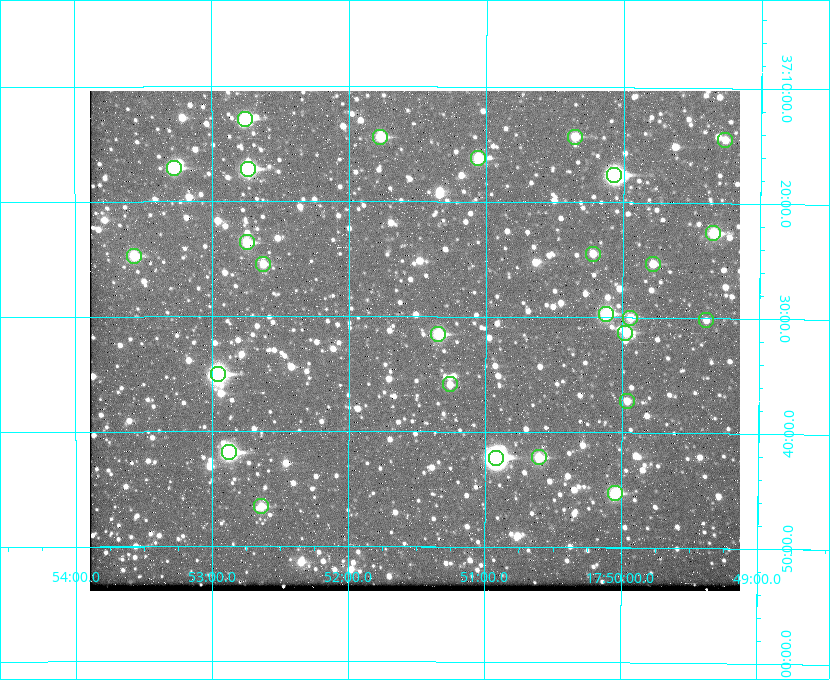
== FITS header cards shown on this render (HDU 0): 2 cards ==
NAXIS1  =                  650 / Width of table row in bytes
NAXIS2  =                  500 / Number of rows in table

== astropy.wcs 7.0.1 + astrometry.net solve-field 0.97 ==
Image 650 x 500 px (HDU 0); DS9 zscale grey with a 90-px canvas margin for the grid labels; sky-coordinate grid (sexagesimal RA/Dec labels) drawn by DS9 from the SOLVED WCS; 27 Tycho-2 reference stars matched to detected sources circled (green)
Header WCS: none
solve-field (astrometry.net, Tycho-2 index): SOLVED blind (the file carries no WCS)
Solved WCS: RA---TAN-SIP/DEC--TAN-SIP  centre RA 17:51:31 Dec +37:32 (267.88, +37.53 deg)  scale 5.22 arcsec/px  FOV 56.5' x 43.5'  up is +180 deg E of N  parity flipped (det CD > 0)
(file carries no celestial WCS; the grid is the blind solution)
Tycho-2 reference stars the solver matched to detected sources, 27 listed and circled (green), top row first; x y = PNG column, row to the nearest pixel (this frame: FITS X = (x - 90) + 1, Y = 500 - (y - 91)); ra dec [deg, ICRS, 3 dp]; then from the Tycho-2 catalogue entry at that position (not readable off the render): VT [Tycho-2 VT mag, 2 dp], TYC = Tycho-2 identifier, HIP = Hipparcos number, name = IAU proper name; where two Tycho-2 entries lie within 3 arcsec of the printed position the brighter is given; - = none
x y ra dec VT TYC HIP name
245 119 268.189 +37.213 9.71 2620-542-1 - -
380 137 267.943 +37.240 10.39 2620-505-1 - -
575 137 267.589 +37.238 11.09 2619-212-1 - -
725 140 267.316 +37.242 12.03 2619-611-1 - -
478 158 267.764 +37.270 10.17 2620-784-1 - -
174 168 268.319 +37.285 9.88 2620-536-1 - -
248 169 268.183 +37.286 8.98 2620-786-1 87506 -
614 175 267.517 +37.293 8.96 2619-379-1 - -
713 233 267.335 +37.377 10.60 2619-634-1 - -
247 242 268.186 +37.393 10.44 2620-175-1 - -
593 254 267.555 +37.408 11.50 2619-358-1 - -
134 256 268.392 +37.412 10.60 2620-800-1 - -
263 264 268.156 +37.424 11.25 2620-712-1 - -
653 264 267.445 +37.422 11.17 2619-451-1 - -
606 314 267.531 +37.495 10.07 2619-274-1 - -
630 318 267.485 +37.500 11.33 2619-40-1 - -
706 320 267.347 +37.503 12.15 3088-638-1 - -
625 333 267.494 +37.522 10.35 3088-270-1 - -
438 334 267.836 +37.525 9.96 3089-889-1 - -
218 374 268.239 +37.584 8.64 3089-755-1 - -
450 384 267.815 +37.598 11.54 3089-1081-1 - -
627 401 267.491 +37.621 11.40 3088-1284-1 - -
229 452 268.219 +37.697 8.93 3089-671-1 - -
539 457 267.652 +37.703 11.04 3089-693-1 - -
496 458 267.730 +37.705 8.13 3089-1203-1 87349 -
615 493 267.512 +37.755 10.10 3089-2332-1 - -
261 506 268.159 +37.775 11.22 3089-2245-1 - -